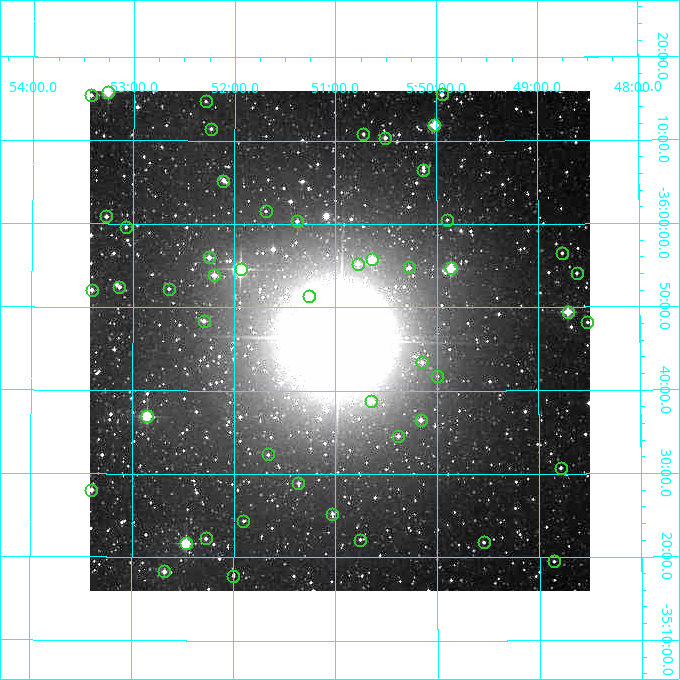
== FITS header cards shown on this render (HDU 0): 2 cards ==
NAXIS1  =                  500
NAXIS2  =                  500

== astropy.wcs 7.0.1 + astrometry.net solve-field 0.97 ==
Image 500 x 500 px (HDU 0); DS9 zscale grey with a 90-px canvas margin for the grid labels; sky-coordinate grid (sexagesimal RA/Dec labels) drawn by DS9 from the SOLVED WCS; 50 Tycho-2 reference stars matched to detected sources circled (green)
Header WCS: none
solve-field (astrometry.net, Tycho-2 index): SOLVED blind (the file carries no WCS)
Solved WCS: RA---TAN-SIP/DEC--TAN-SIP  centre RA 05:50:58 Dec -35:46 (87.74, -35.77 deg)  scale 7.2 arcsec/px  FOV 60.0' x 60.0'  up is -180 deg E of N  parity flipped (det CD > 0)
(file carries no celestial WCS; the grid is the blind solution)
Tycho-2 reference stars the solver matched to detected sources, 50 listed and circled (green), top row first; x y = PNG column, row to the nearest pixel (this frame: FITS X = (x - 90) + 1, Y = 500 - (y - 93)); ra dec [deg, ICRS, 3 dp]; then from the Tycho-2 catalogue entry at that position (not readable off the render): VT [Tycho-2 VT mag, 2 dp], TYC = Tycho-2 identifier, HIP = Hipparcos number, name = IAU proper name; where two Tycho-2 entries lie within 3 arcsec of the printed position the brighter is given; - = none
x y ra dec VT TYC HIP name
108 94 88.313 -36.264 8.69 7070-455-1 27823 -
442 96 87.486 -36.260 10.90 7069-882-1 - -
91 97 88.356 -36.256 11.42 7070-467-1 - -
206 103 88.072 -36.245 12.48 7070-731-1 - -
434 127 87.505 -36.198 9.60 7069-646-2 - -
211 131 88.058 -36.191 11.58 7070-645-1 - -
363 136 87.681 -36.181 11.93 7069-674-1 - -
385 140 87.627 -36.173 10.81 7069-536-1 - -
423 172 87.532 -36.108 11.61 7069-682-1 - -
223 183 88.027 -36.087 11.11 7070-1096-1 - -
266 213 87.922 -36.026 12.29 7070-864-1 - -
106 218 88.316 -36.014 11.28 7070-862-1 - -
447 222 87.474 -36.009 12.14 7069-1038-1 - -
297 223 87.845 -36.006 11.52 7070-291-1 - -
126 229 88.268 -35.993 11.82 7070-1130-1 - -
562 255 87.190 -35.941 11.85 7069-786-1 - -
209 259 88.062 -35.933 10.48 7070-920-1 - -
372 261 87.660 -35.929 9.26 7069-642-1 - -
358 266 87.695 -35.921 10.63 7069-48-1 - -
409 269 87.568 -35.913 11.35 7069-268-1 - -
451 270 87.465 -35.911 8.73 7069-182-1 - -
241 271 87.984 -35.910 7.39 7070-820-1 27701 -
577 275 87.154 -35.901 11.80 7069-92-1 - -
214 277 88.050 -35.898 10.47 7070-878-1 - -
119 289 88.284 -35.873 10.97 7070-646-1 - -
169 291 88.161 -35.870 11.57 7070-1212-1 - -
92 292 88.351 -35.867 10.98 7070-1266-1 - -
309 298 87.814 -35.856 10.22 7070-267-1 - -
568 314 87.177 -35.824 8.78 7069-404-1 - -
204 323 88.075 -35.806 11.30 7070-834-1 - -
587 324 87.129 -35.803 11.60 7069-120-1 - -
422 364 87.537 -35.724 11.38 7069-996-1 - -
437 378 87.499 -35.696 12.66 7069-78-1 - -
371 403 87.663 -35.645 10.35 7069-122-1 - -
147 418 88.214 -35.615 8.30 7066-1994-1 - -
421 422 87.540 -35.609 10.79 7065-1417-1 - -
398 438 87.596 -35.576 11.53 7065-1189-1 - -
268 456 87.916 -35.539 12.33 7066-1820-1 - -
561 470 87.197 -35.512 11.71 7065-1091-1 - -
298 485 87.841 -35.482 11.41 7066-1816-1 - -
91 492 88.349 -35.467 10.54 7066-1962-1 - -
332 516 87.758 -35.421 11.27 7066-102-1 - -
243 523 87.976 -35.407 11.94 7066-1450-1 - -
206 540 88.068 -35.371 11.85 7066-1662-1 - -
360 542 87.689 -35.369 12.29 7065-948-1 - -
484 544 87.387 -35.364 11.89 7065-933-1 - -
186 545 88.116 -35.361 8.53 7066-1388-1 27754 -
554 563 87.214 -35.325 11.80 7065-1067-1 - -
164 573 88.170 -35.305 10.46 7066-1510-1 - -
233 578 88.000 -35.296 12.19 7066-69-1 - -